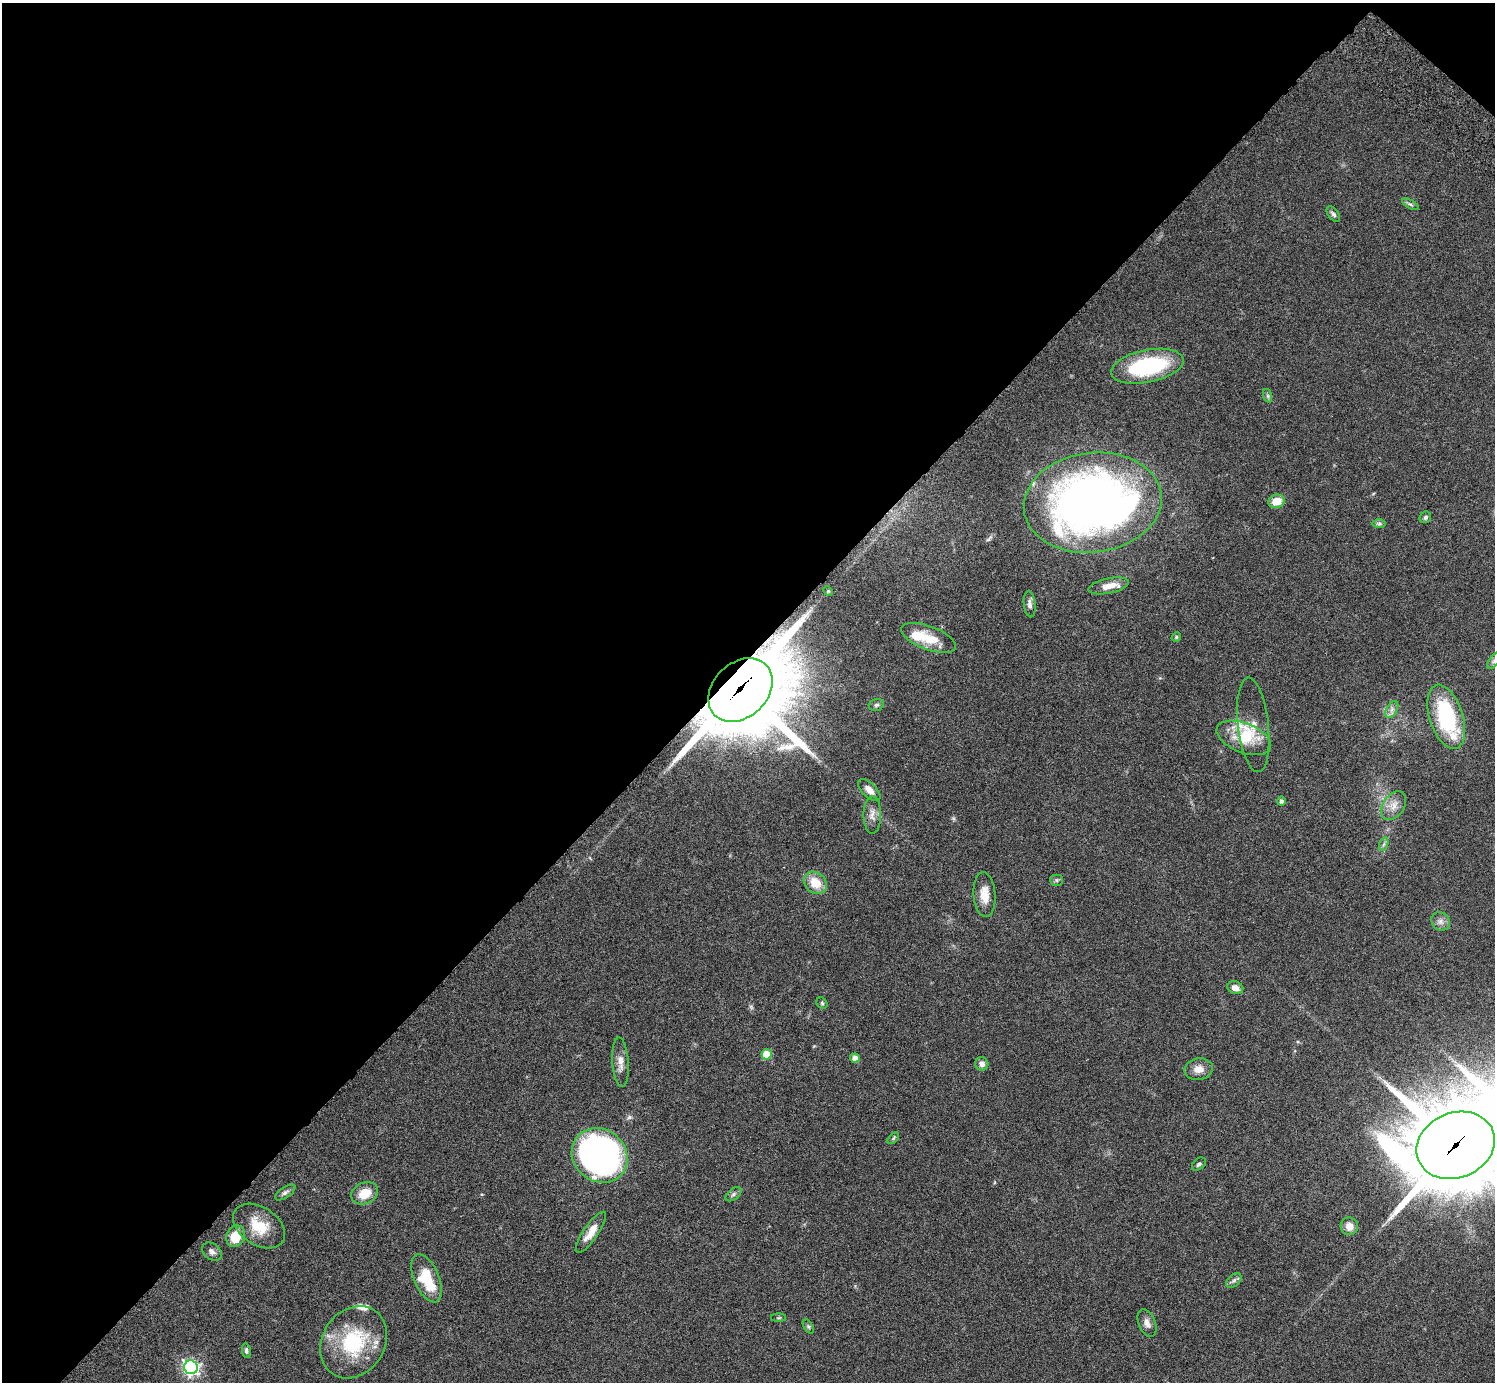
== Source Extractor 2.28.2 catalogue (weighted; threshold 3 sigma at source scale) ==
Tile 2 of 4 x 4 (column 2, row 1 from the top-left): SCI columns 1539-3031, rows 4484-5863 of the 6059 x 6069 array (HDU 1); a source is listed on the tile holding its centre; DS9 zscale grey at full resolution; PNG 1497 x 1384 px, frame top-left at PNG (2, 3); each listed source drawn as its Kron ellipse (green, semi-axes under 4 px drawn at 4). Shown black and unused: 48% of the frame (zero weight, under 3 of 6 exposures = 3% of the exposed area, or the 3 px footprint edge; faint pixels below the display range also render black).
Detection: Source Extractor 2.28.2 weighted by HDU 2 'WHT'; one run over the whole footprint, this tile lists its part. Background 0.0834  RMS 0.0047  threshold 0.0191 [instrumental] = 3 sigma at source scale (4.09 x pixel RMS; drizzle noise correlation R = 1.36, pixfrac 0.8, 0.05/0.05 arcsec/px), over >= 5 px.
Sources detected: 62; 1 too faint to see at this stretch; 1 inside a brighter object's white glare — neither listed nor drawn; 4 inside a brighter listed object's ellipse — not listed separately; the other 56 listed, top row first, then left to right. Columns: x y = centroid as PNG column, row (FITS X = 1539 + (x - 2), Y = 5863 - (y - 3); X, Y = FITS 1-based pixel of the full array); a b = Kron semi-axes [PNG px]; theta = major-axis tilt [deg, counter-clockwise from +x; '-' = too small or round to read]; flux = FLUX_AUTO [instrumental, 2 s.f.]
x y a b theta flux
1410 204 9 4 -29 0.87
1333 214 9 5 -52 1.1
1147 366 37 16 11 42
1268 396 7 4 -72 0.76
1276 501 8 6 16 6.9
1093 503 69 50 7 310
1425 517 6 5 - 0.83
1379 523 7 4 0 0.75
1109 586 20 7 12 5
828 591 5 4 - 0.42
1030 604 13 6 -83 1.7
1176 637 5 4 - 0.54
929 638 29 11 -21 9.5
1494 661 9 5 54 1.2
740 690 36 27 44 4900
876 705 8 5 16 1
1392 709 9 5 59 1.6
1446 717 33 17 -72 37
1253 725 47 15 -84 7.8
1244 738 29 14 -21 12
869 790 14 7 -44 3.3
1281 801 5 4 - 1.1
1394 806 16 10 56 4.2
872 815 19 9 89 3.2
1384 844 7 4 70 0.9
1056 880 6 5 - 0.83
815 883 12 10 -41 7.9
985 895 22 11 -86 6
1441 921 10 8 -46 2.1
1235 988 8 6 -20 2.8
822 1003 6 5 - 0.63
767 1054 5 5 - 10
855 1058 5 4 - 2.5
621 1062 25 8 -86 3.7
982 1064 7 6 - 1.9
1199 1069 14 10 10 3.8
893 1138 7 4 47 0.67
1456 1145 40 32 22 6100
600 1155 29 26 -41 150
1199 1164 8 5 40 1
285 1192 12 5 34 1.3
365 1193 14 10 24 7.6
733 1194 9 5 38 1.1
259 1226 29 18 -34 12
1349 1226 9 8 - 3.5
591 1232 24 7 56 5
235 1236 11 9 67 9.3
212 1252 11 8 -38 1.8
427 1278 25 12 -67 16
1234 1280 9 5 40 1.2
779 1318 7 4 0 0.55
1147 1323 14 8 -68 2.5
808 1326 8 4 -58 0.78
354 1342 38 31 56 32
246 1351 7 4 -81 1
191 1367 7 7 - 120
Overlapping masked pixels (flux is a lower limit): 2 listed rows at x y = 740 690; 1456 1145
Isophote crosses this tile's border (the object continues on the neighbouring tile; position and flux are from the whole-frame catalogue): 2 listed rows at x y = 1494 661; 1456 1145